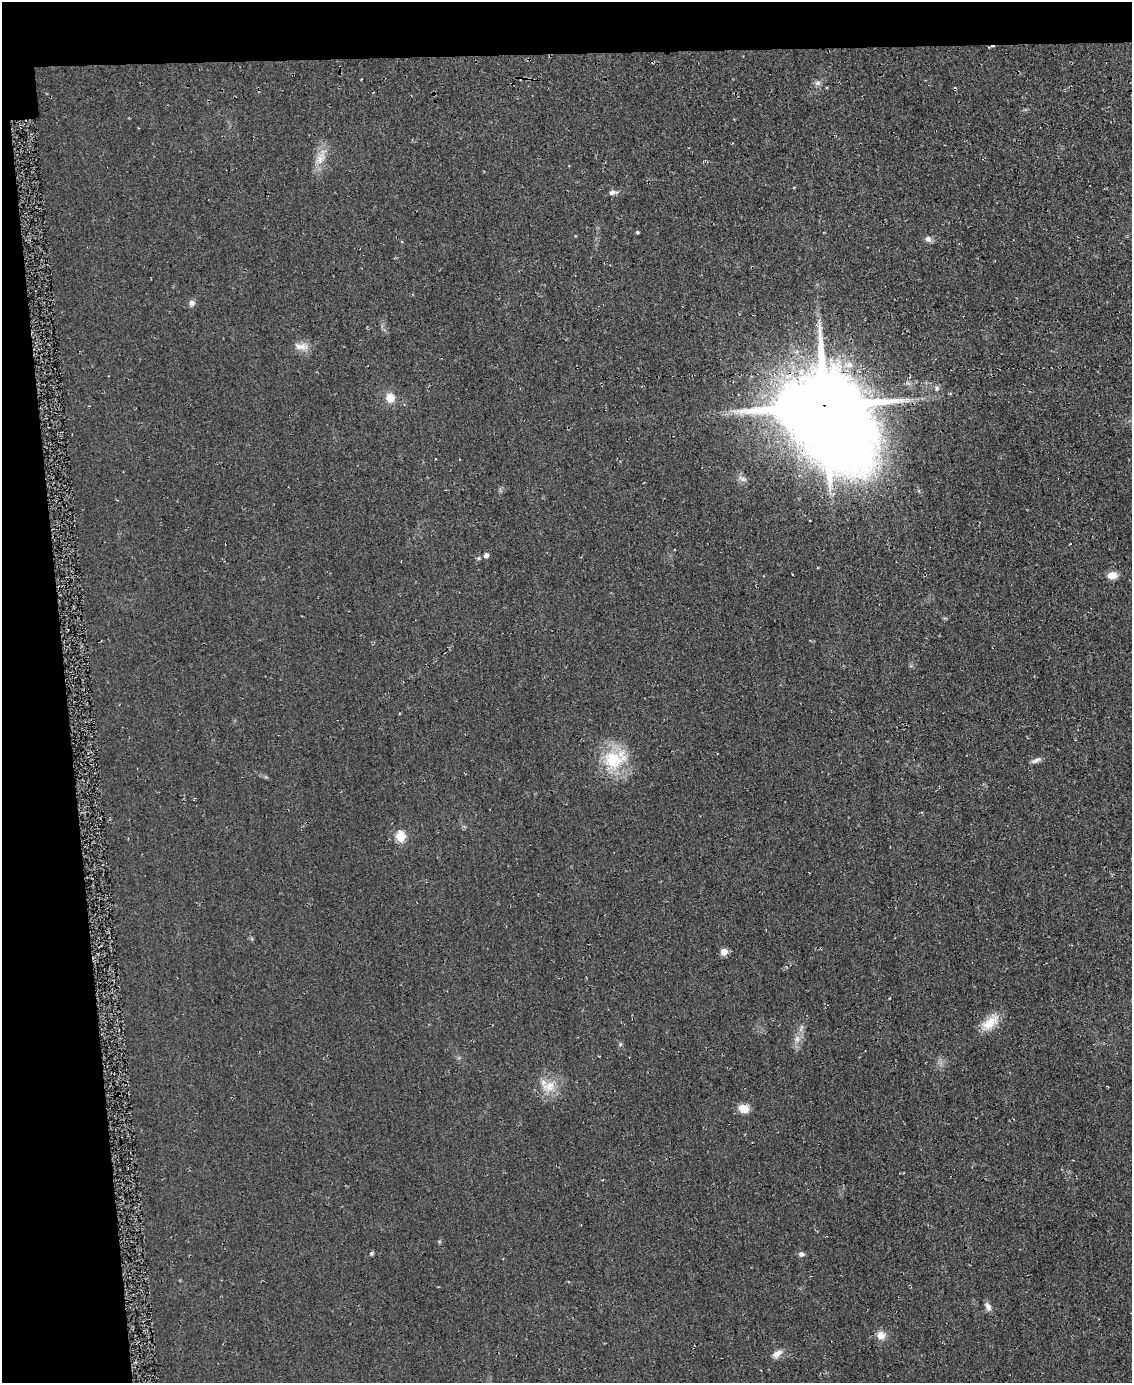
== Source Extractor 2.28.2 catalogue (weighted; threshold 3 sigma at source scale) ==
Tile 1 of 4 x 3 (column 1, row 1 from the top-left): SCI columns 11-1140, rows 2937-4317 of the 4561 x 4553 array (HDU 1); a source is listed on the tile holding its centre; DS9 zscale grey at full resolution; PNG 1134 x 1385 px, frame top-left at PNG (2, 2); no overlay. Shown black and unused: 10% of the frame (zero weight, under 2 of 3 exposures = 3% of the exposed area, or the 3 px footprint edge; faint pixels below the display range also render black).
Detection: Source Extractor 2.28.2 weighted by HDU 2 'WHT'; one run over the whole footprint, this tile lists its part. Background 0.0474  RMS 0.013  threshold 0.0589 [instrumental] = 3 sigma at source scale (4.5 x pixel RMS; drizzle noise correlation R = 1.50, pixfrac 1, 0.05/0.05 arcsec/px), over >= 5 px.
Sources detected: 29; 1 inside a brighter object's white glare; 1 cosmic-ray / hot-pixel residue — not listed; the other 27 listed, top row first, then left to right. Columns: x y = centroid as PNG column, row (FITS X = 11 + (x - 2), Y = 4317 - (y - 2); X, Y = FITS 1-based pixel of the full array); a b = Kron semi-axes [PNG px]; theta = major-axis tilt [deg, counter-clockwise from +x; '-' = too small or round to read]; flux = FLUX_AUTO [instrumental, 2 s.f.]
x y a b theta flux
818 83 8 6 21 3.8
320 159 17 9 64 14
612 192 12 6 11 4.4
637 232 4 4 - 1.6
928 239 8 7 - 4.8
192 303 8 7 - 4.4
301 346 20 8 -1 10
937 388 8 5 84 2.7
390 398 11 11 - 13
824 405 19 18 - 9800
795 410 15 12 -9 2000
486 555 5 5 - 5
1112 575 9 7 1 14
614 759 34 23 18 58
1036 760 14 5 21 4.5
400 836 5 5 - 63
724 952 5 5 - 20
990 1023 27 12 37 22
797 1039 7 4 19 3.3
620 1044 5 5 - 1.9
549 1086 18 13 24 21
744 1109 9 8 - 18
371 1254 5 4 - 2
801 1254 8 6 5 3.5
988 1307 10 7 -66 5.9
881 1335 10 9 - 10
777 1354 14 8 30 8
Overlapping masked pixels (flux is a lower limit): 1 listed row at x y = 824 405